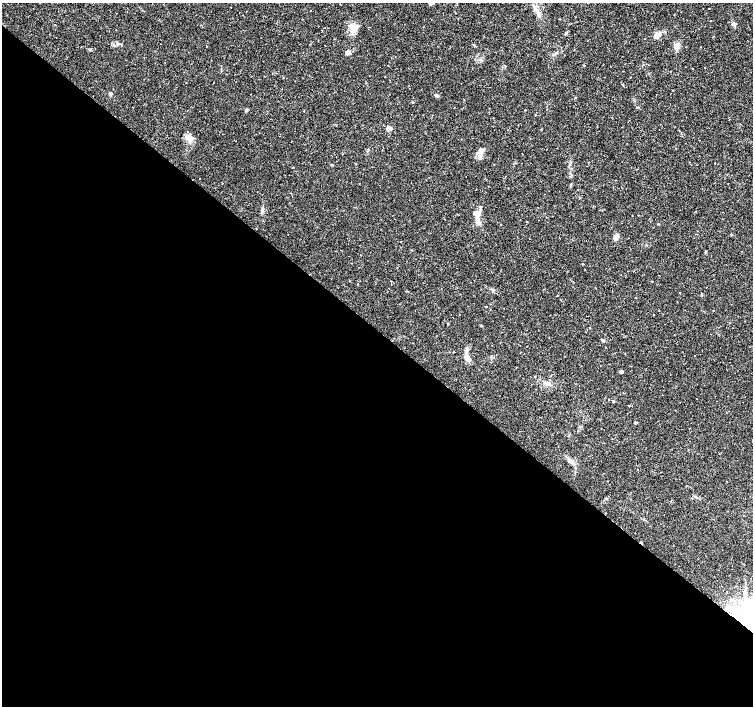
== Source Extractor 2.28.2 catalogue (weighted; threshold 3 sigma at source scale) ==
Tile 14 of 4 x 4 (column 2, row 4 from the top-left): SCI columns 1504-3005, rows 230-1636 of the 6008 x 6021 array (HDU 1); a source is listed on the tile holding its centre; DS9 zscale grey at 2 x 2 block average (1 PNG px = mean of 2 x 2 image px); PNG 755 x 708 px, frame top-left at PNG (2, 3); no overlay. Shown black and unused: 54% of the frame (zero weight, under 2 of 3 exposures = <1% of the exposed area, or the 3 px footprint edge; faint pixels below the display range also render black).
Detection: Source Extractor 2.28.2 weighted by HDU 2 'WHT'; one run over the whole footprint, this tile lists its part. Background 0.0366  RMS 0.0033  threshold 0.0148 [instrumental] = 3 sigma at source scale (4.5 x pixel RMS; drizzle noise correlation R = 1.50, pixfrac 1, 0.0396/0.0396 arcsec/px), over >= 5 px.
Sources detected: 103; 37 cosmic-ray / hot-pixel residue — not listed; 2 inside a brighter listed object's ellipse — not listed separately; the other 64 listed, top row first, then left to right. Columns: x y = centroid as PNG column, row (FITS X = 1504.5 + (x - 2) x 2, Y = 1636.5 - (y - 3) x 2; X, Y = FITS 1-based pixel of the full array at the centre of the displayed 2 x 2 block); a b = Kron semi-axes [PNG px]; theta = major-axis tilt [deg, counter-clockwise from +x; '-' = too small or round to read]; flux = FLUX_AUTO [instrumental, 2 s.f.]
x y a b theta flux
430 4 6 3 20 1.2
537 10 4 2 - 0.96
310 11 2 2 - 0.68
539 15 5 3 - 1.1
431 19 2 2 - 0.22
559 19 2 2 - 0.43
734 24 2 2 - 8.1
354 27 15 8 5 7.5
324 28 2 2 - 0.53
565 34 3 3 - 0.67
657 35 6 4 45 5.7
206 46 2 2 - 0.47
677 47 9 5 83 3.4
90 49 4 3 - 0.7
648 64 2 2 - 0.43
584 66 3 2 - 0.41
692 68 2 2 - 1.4
385 77 2 2 - 0.41
565 90 2 2 - 0.61
110 93 4 3 - 1.4
437 96 4 3 - 0.91
412 102 3 2 - 0.48
637 107 3 3 - 0.69
525 110 2 2 - 0.36
389 128 3 2 - 9.2
295 131 2 2 - 0.21
188 137 5 4 - 5.4
522 153 2 2 - 0.73
480 154 14 5 79 4.9
715 163 2 2 - 0.25
332 165 4 2 - 0.64
292 167 3 2 - 0.41
222 183 2 2 - 0.33
571 185 5 2 - 0.68
480 207 3 3 - 0.77
262 210 6 3 72 1.6
478 219 14 5 -69 5.4
419 229 2 2 - 0.32
615 237 4 3 - 6.2
401 241 2 2 - 0.36
706 252 4 2 - 0.7
349 256 2 2 - 0.2
621 275 2 2 - 0.29
357 284 2 2 - 0.43
680 293 2 2 - 0.45
702 294 3 2 - 0.33
486 306 2 2 - 0.45
653 315 2 2 - 0.25
448 324 3 2 - 0.38
481 325 2 2 - 0.87
467 348 4 3 - 0.97
454 352 2 2 - 1.9
467 358 7 5 -66 4.7
600 365 2 2 - 0.25
621 371 3 3 - 1.4
670 374 2 2 - 1.1
535 376 2 2 - 0.5
547 383 6 4 -12 2.2
629 406 2 2 - 0.58
636 422 2 2 - 1.5
570 461 8 5 -38 3.2
606 499 3 3 - 0.57
644 520 3 2 - 0.66
746 618 6 6 - 1700
Overlapping masked pixels (flux is a lower limit): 1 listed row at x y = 746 618
Isophote crosses this tile's border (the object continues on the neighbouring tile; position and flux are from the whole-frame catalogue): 2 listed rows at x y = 430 4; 746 618
Diffuse or blended objects may show on this block-average render without a row.